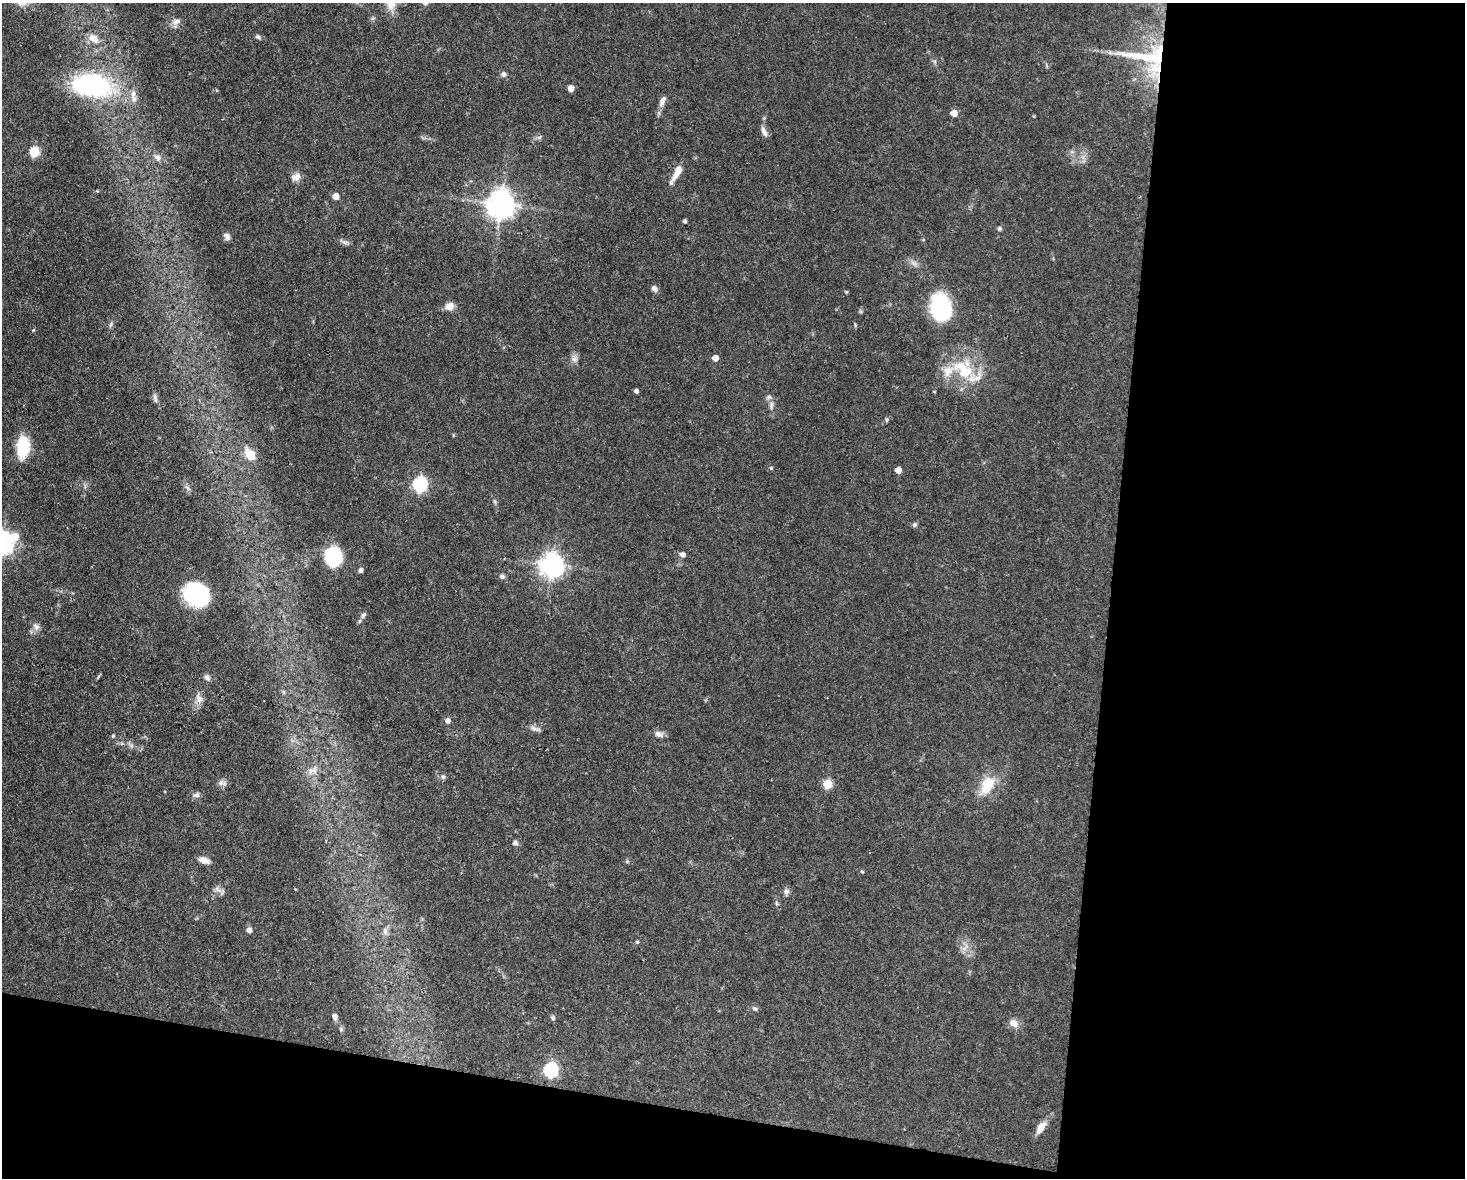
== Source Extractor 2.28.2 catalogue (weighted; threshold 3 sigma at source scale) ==
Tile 12 of 3 x 4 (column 3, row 4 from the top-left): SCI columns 3152-4614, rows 1-1176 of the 4725 x 4704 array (HDU 1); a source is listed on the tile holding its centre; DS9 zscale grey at full resolution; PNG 1467 x 1180 px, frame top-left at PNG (2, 3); no overlay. Shown black and unused: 30% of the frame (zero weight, under 3 of 4 exposures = <1% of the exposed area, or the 3 px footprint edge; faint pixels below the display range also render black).
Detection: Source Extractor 2.28.2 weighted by HDU 2 'WHT'; one run over the whole footprint, this tile lists its part. Background 0.0737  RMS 0.004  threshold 0.0182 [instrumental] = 3 sigma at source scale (4.5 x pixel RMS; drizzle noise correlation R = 1.50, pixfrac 1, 0.05/0.05 arcsec/px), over >= 5 px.
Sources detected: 86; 1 inside a brighter object's white glare — not listed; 3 inside a brighter listed object's ellipse — not listed separately; the other 82 listed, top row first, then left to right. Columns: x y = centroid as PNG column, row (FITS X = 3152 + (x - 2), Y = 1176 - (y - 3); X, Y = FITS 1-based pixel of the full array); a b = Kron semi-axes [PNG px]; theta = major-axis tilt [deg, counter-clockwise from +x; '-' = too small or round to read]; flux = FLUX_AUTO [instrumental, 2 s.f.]
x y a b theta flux
22 3 16 8 10 2.7
425 3 6 6 - 1.1
176 22 11 7 32 2
258 37 7 5 -27 0.9
94 38 13 10 -46 4.1
1148 58 71 31 -10 38
504 74 7 7 - 1.3
92 85 44 25 -8 57
571 88 5 4 - 4.3
134 99 9 7 -81 1.9
662 101 14 6 67 2.1
954 113 5 5 - 5.4
764 132 14 6 -65 2
34 152 6 5 - 24
158 157 10 8 -30 1.9
677 172 18 7 62 4.9
296 177 14 9 24 2.5
97 191 4 4 - 0.34
336 196 5 5 - 3.7
501 204 9 8 - 520
685 221 4 4 - 0.82
999 229 5 4 - 0.99
227 236 9 6 -61 1.6
344 242 7 5 -43 1
914 264 9 3 -45 1.1
654 288 8 6 -55 1.5
846 292 4 4 - 0.42
450 306 10 8 29 3
940 309 13 11 -79 96
860 311 5 4 - 0.54
111 324 7 4 71 0.69
33 330 5 4 - 0.38
715 358 5 4 - 3.7
574 359 9 6 0 1.5
963 370 31 19 -40 18
636 391 4 4 - 1.3
769 397 8 5 36 0.95
155 398 12 5 -77 1.3
771 405 13 4 84 1.4
887 420 6 4 89 0.55
23 447 18 10 86 20
250 455 7 5 -55 16
771 468 5 5 - 0.54
898 470 5 4 - 3.8
420 484 7 7 - 60
914 525 6 6 - 0.82
2 544 8 7 - 260
683 555 6 5 - 1.8
334 556 13 11 89 36
552 565 8 8 - 330
360 570 5 4 - 1.5
502 576 7 6 - 1
196 594 23 20 -32 43
363 615 10 5 60 1.2
36 627 10 7 -41 1.8
207 678 9 7 -41 1.3
199 699 13 8 -61 2.5
448 720 5 5 - 2
535 729 17 4 -17 1.5
659 734 12 8 -13 1.8
113 736 4 4 - 0.5
314 770 8 5 -45 1.4
443 777 6 5 - 0.83
222 783 12 7 -19 1.5
828 784 5 5 - 17
987 785 28 16 61 9.9
197 795 8 7 - 1.3
515 843 7 6 - 1.1
204 860 14 7 -22 2.6
862 872 5 4 - 0.5
786 891 8 7 - 1.4
776 903 6 4 -71 0.56
249 930 5 5 - 2.5
385 931 10 7 -90 1.7
637 942 4 4 - 0.57
754 1009 7 5 -37 0.85
335 1017 7 5 -67 1.5
553 1018 6 5 - 0.83
1014 1023 10 8 -34 3.3
341 1029 6 5 - 0.62
551 1070 7 6 - 68
1041 1127 16 8 55 3.5
Overlapping masked pixels (flux is a lower limit): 1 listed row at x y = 1148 58
Isophote crosses this tile's border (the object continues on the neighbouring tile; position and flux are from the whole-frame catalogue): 3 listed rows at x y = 22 3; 425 3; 2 544